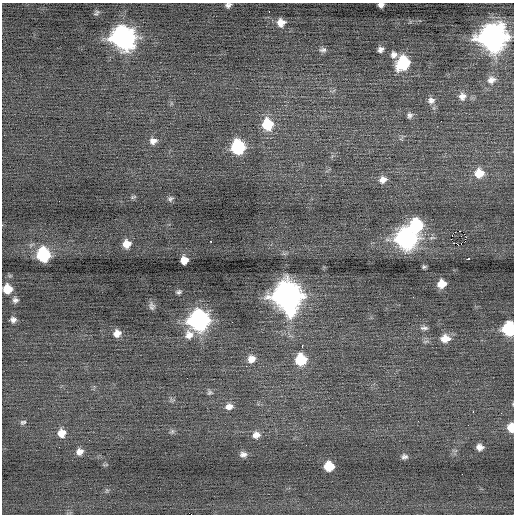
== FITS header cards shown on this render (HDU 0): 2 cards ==
NAXIS1  =                  512 / Axis length
NAXIS2  =                  512 / Axis length

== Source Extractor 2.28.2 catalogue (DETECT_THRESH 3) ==
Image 512 x 512 px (HDU 0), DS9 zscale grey, 1 PNG px = 1 image px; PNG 516 x 516 px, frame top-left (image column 1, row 512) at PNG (2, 3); no overlay
Background -0.0199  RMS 0.79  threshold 2.37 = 3 sigma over >= 5 px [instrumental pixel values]
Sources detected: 70; all 70 listed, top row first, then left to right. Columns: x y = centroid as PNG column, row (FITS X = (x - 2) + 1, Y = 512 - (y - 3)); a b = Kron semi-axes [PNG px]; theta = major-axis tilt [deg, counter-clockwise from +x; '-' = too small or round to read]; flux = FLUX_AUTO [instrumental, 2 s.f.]
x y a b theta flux
228 5 5 4 - 150
381 5 6 4 12 190
269 11 3 2 - 58
96 13 8 4 46 96
281 23 9 8 - 450
123 38 12 11 - 30000
492 38 12 12 - 49000
381 49 8 6 34 200
323 50 10 6 4 170
394 54 9 8 - 260
403 63 10 9 - 3700
491 80 12 10 18 390
462 96 10 10 - 360
431 100 9 9 - 260
410 115 8 7 - 160
441 121 2 2 - 160
267 124 11 10 - 1900
153 141 10 9 - 310
238 147 10 8 -81 5500
479 173 10 10 - 860
383 180 9 8 - 370
133 197 8 5 19 87
170 199 8 6 19 130
416 225 10 9 - 4000
455 232 2 2 - 24
452 235 2 2 - 35
461 236 2 2 - 60
406 239 11 11 - 21000
211 241 3 2 - 460
127 244 8 7 - 570
461 244 4 3 - 44
43 255 10 8 -79 4900
468 259 3 2 - 130
184 260 7 6 - 510
424 267 4 3 - 77
442 284 8 7 - 640
7 289 9 8 - 920
179 292 5 4 - 110
287 296 14 12 -74 59000
15 300 7 7 - 180
152 306 9 7 -70 180
13 320 6 5 - 190
199 320 11 10 - 22000
232 322 2 2 - 120
424 328 10 5 -5 160
509 329 9 8 - 5500
117 333 8 7 - 390
189 335 12 11 - 450
445 338 10 8 1 630
302 346 3 2 - 250
251 359 9 9 - 450
301 360 9 9 - 2100
210 392 7 7 - 120
229 406 10 8 5 330
473 411 3 2 - 75
501 413 3 2 - 66
23 422 8 6 9 120
468 425 2 2 - 89
511 428 9 6 -87 790
172 431 7 6 - 110
62 433 9 9 - 530
256 435 10 9 - 380
480 447 7 6 - 300
79 452 8 8 - 340
243 454 9 7 2 240
404 457 7 6 - 160
106 465 8 2 21 49
329 466 8 7 - 1400
107 490 6 4 18 84
191 514 2 2 - 1100
At the frame edge (FLAGS 8, measured only in part): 6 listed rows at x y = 228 5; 381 5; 7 289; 509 329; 511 428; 191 514